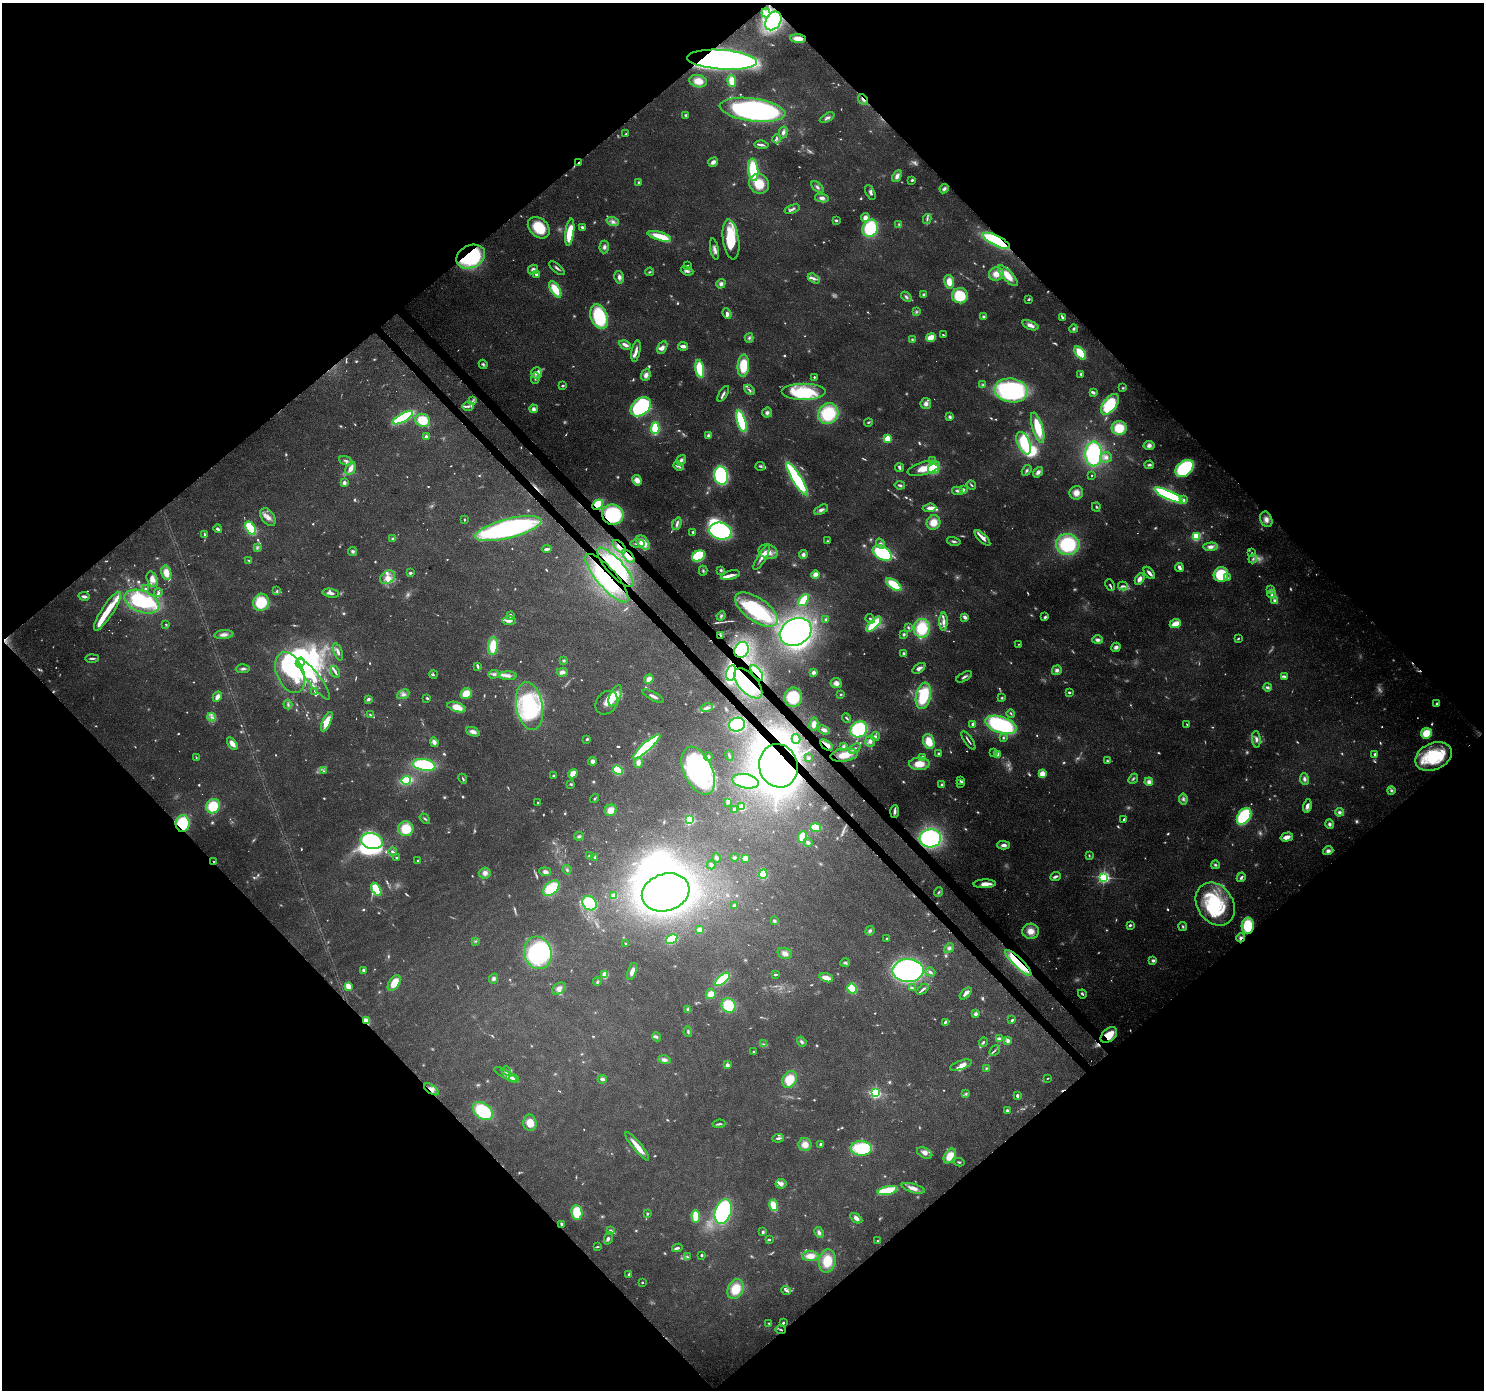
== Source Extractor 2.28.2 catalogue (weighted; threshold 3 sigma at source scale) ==
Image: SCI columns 91-6018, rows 229-5780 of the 6113 x 6069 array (HDU 1 of 3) = the unmasked area's bounding box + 8 px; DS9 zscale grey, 4 x 4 block average (1 PNG px = mean of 4 x 4 image px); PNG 1486 x 1392 px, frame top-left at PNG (2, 3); each listed source drawn as its Kron ellipse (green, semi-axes under 4 px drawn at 4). Shown black and unused: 51% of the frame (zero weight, under 3 of 4 exposures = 7% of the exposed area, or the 3 px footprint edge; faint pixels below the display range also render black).
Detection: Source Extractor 2.28.2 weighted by HDU 2 'WHT'. Background 0.13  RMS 0.0047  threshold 0.0213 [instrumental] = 3 sigma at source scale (4.5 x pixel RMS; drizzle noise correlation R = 1.50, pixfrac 1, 0.0396/0.0396 arcsec/px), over >= 5 px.
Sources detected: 1118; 188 too faint to see at this stretch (4 x 4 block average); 18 inside a brighter object's white glare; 9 cosmic-ray / hot-pixel residue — neither listed nor drawn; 23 coinciding with a brighter row at this scale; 105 inside a brighter listed object's ellipse — not listed separately; of the other 775, all 500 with FLUX_AUTO >= 3.41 (the completeness limit of this list) listed and drawn (275 fainter detections not listed), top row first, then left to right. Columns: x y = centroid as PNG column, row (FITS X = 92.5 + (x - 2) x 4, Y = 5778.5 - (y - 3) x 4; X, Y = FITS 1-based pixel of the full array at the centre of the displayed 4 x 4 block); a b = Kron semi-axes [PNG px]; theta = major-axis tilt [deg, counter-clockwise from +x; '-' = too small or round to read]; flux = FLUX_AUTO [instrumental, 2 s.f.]
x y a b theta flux
766 13 5 3 - 11
773 21 10 7 56 480
798 39 8 4 -4 30
722 60 35 10 -4 1800
698 81 9 6 -10 50
732 81 6 4 -82 34
863 100 6 2 -51 7.9
752 110 33 11 -8 890
685 115 3 3 - 4.3
827 118 8 3 28 11
783 132 6 4 77 10
626 134 3 2 - 4.9
777 139 4 3 - 5.5
762 145 7 2 -7 7.9
713 162 5 3 - 16
578 163 3 2 - 5
753 170 11 5 -84 150
897 176 6 4 63 15
912 180 3 2 - 6.7
639 182 4 2 - 3.9
759 184 10 9 - 75
817 187 7 3 -41 8.9
944 189 5 3 - 8.8
870 193 8 3 -63 8.4
822 198 7 4 -9 13
792 209 8 2 19 8
865 217 4 4 - 19
927 219 5 2 - 6.9
836 220 3 2 - 7.7
613 222 6 4 -20 12
899 224 4 3 - 4.8
582 227 3 2 - 9.6
539 228 12 9 -43 100
870 228 9 7 60 190
570 232 13 4 83 120
659 236 12 4 -17 77
731 240 20 8 -81 130
996 241 15 5 -27 380
604 247 6 4 85 11
714 249 11 4 -79 15
471 257 15 11 26 310
687 266 3 2 - 3.5
557 268 9 2 -40 8.2
533 270 5 4 - 14
687 271 6 3 -20 9.2
649 272 4 2 - 4.5
536 274 4 3 - 9.5
996 274 7 6 - 34
1008 276 13 5 -47 51
619 277 6 4 -77 13
814 279 6 3 -31 11
949 282 7 5 -81 37
721 284 5 4 - 11
555 289 9 4 -58 70
923 295 3 3 - 4
960 296 8 7 - 98
906 297 6 3 -41 7.5
1029 299 3 3 - 4.3
916 312 4 3 - 4.8
727 314 5 3 - 13
983 316 4 3 - 4.9
599 317 13 8 -70 200
1062 318 2 2 - 6.8
1030 325 9 4 -20 21
1074 329 4 3 - 6.1
943 335 4 2 - 4
931 337 5 3 - 46
749 338 5 3 - 7.1
912 339 3 3 - 3.6
625 345 6 3 -29 18
683 346 5 2 - 24
662 348 7 4 62 15
636 351 11 3 80 15
1080 353 7 4 -53 91
483 364 5 3 - 6.1
743 366 11 6 85 96
700 369 9 4 -81 110
536 373 5 5 - 17
1081 374 4 3 - 5.1
646 375 6 4 70 15
814 377 2 2 - 9.4
535 378 6 3 87 8.3
983 385 4 3 - 4.1
562 386 3 2 - 7.2
1123 388 3 3 - 3.8
749 390 6 2 -42 7.5
1011 390 16 12 -8 580
804 392 22 8 0 190
1093 392 4 2 - 10
723 394 9 2 58 7.5
472 401 3 2 - 4.2
926 404 5 5 - 15
1110 404 12 6 53 190
468 406 6 3 2 7.8
641 407 11 8 40 450
534 409 4 4 - 12
767 413 5 5 - 9.9
828 414 11 9 50 180
950 417 4 3 - 8.2
403 418 11 4 28 250
423 420 7 6 - 92
741 421 11 4 -73 200
868 422 4 3 - 4
655 428 6 3 87 140
1038 428 16 5 -73 94
1119 428 7 7 - 83
708 436 4 4 - 9.2
426 437 2 2 - 38
887 439 2 2 - 190
1024 443 12 6 -67 110
1149 445 5 4 - 15
1094 454 12 8 90 350
1106 457 6 5 - 14
681 460 5 4 - 10
932 460 3 3 - 3.8
346 461 7 3 -21 9.3
1149 465 4 3 - 6.7
678 466 5 2 - 6.5
760 466 5 3 - 5.8
351 468 7 4 63 20
899 468 4 2 - 9.5
923 468 16 6 16 54
1184 468 10 7 40 270
933 469 5 5 - 100
1027 470 6 3 55 7.2
1038 472 6 4 52 14
721 475 9 7 -82 300
1091 476 2 2 - 3.8
797 479 19 4 -58 390
637 480 5 4 - 25
344 483 2 2 - 48
900 485 5 2 - 7.1
971 485 5 2 - 4.6
963 489 2 2 - 6
957 491 5 3 - 7
1076 493 7 6 - 28
1169 495 15 4 -25 450
1183 500 2 2 - 19
597 505 5 4 - 99
1096 507 4 3 - 4.4
930 508 7 4 6 17
821 510 7 4 29 11
613 515 10 10 - 200
268 517 10 6 -55 23
464 519 2 2 - 4.1
1266 519 8 5 -69 20
933 522 7 6 - 47
677 524 6 3 69 11
251 528 7 4 -58 180
218 529 4 3 - 7.1
508 529 34 9 14 840
720 531 11 8 -13 350
693 532 3 2 - 4.4
204 535 3 2 - 4.7
1196 536 4 3 - 100
982 538 10 3 -46 22
393 539 4 4 - 5.8
827 541 3 2 - 3.6
954 541 7 3 -12 7.6
637 543 7 2 1 7.7
643 543 8 5 -49 44
880 544 5 4 - 10
1068 544 12 10 -9 230
619 547 8 2 -46 14
1210 547 7 4 5 15
257 548 4 3 - 5.9
547 549 5 2 - 14
353 551 4 4 - 7.8
768 552 10 7 -17 29
882 553 10 6 -31 380
1252 553 3 2 - 3.4
803 554 4 4 - 12
628 556 8 3 -51 20
698 556 7 5 31 210
762 557 14 4 59 21
1253 559 4 3 - 5.9
249 560 3 2 - 4
615 567 25 8 -48 200
1179 567 4 3 - 14
721 570 3 3 - 5.8
703 571 5 3 - 5.6
166 573 7 5 -76 35
410 573 3 2 - 5.7
1149 573 7 2 -49 15
815 574 4 4 - 22
730 575 10 3 15 22
1221 575 7 7 - 140
387 577 8 6 36 24
607 578 31 9 -49 220
1227 578 3 2 - 3.7
152 579 8 5 -69 22
1140 579 6 3 62 19
894 585 9 4 -36 110
1110 585 6 2 -64 6.1
1123 586 5 3 - 8.2
145 589 4 2 - 5.8
1271 590 4 2 - 4.2
277 591 3 2 - 5
158 592 4 3 - 6.1
331 593 8 3 -9 13
1272 594 4 3 - 7.5
84 596 6 2 -10 12
803 600 7 2 51 120
1275 601 4 2 - 14
142 602 18 10 -21 320
261 602 9 8 - 120
756 610 25 11 -35 230
107 611 23 6 57 72
510 616 3 2 - 11
721 616 5 3 - 5.4
965 617 3 2 - 16
1045 617 4 3 - 6.2
826 619 3 3 - 3.7
870 619 5 3 - 8
509 621 7 3 -1 14
943 622 9 4 89 16
166 624 2 2 - 4.2
874 624 9 4 47 140
1175 624 6 3 23 45
908 627 4 3 - 4.7
922 628 9 8 - 130
796 632 16 13 28 750
904 634 3 3 - 6.1
224 635 9 4 7 18
721 635 3 2 - 4.7
1238 638 3 2 - 4
1098 640 5 4 - 11
1018 644 2 2 - 4.8
493 646 9 5 84 77
1116 647 5 3 - 12
742 650 8 6 58 320
338 652 9 3 -70 12
904 654 3 2 - 7.8
92 658 7 2 1 7.6
563 660 4 3 - 4.5
300 663 5 4 - 640
478 666 4 2 - 9.5
919 668 7 4 35 13
243 669 7 3 3 8.2
1057 670 5 4 - 11
335 672 6 2 -60 8.3
562 672 5 4 - 16
813 672 4 3 - 11
290 673 21 13 -67 110
731 673 8 5 78 300
757 673 9 4 -55 22
494 674 5 3 - 8.7
433 675 4 3 - 4.5
508 676 9 4 -1 16
1284 676 4 2 - 6.9
964 677 8 2 28 8.8
314 679 25 6 -52 50
649 679 5 4 - 25
748 683 18 9 -48 210
836 683 6 5 - 20
1267 687 4 3 - 7.7
315 691 4 2 - 4.9
1069 692 3 2 - 6.7
403 694 6 4 26 12
466 694 6 5 - 50
841 694 3 2 - 3.7
615 696 11 5 66 33
653 696 12 3 -27 13
923 696 13 7 79 170
217 697 5 3 - 22
793 697 9 9 - 89
427 698 3 2 - 4.9
1002 698 3 3 - 4
368 699 4 3 - 7.4
607 703 13 10 53 32
1437 704 4 4 - 7.4
288 705 5 3 - 5.5
529 706 24 13 -80 310
456 707 9 4 -18 45
707 708 6 4 13 12
1011 713 4 2 - 3.8
370 715 4 3 - 3.8
212 717 4 3 - 8.2
846 718 5 2 - 4.2
327 722 10 3 65 57
814 724 6 4 79 23
973 724 2 2 - 41
737 725 8 6 18 250
1001 725 16 8 -18 410
1187 725 3 2 - 3.4
859 729 8 7 - 260
824 730 6 4 -23 11
473 732 7 4 -20 19
1426 733 5 5 - 72
875 736 4 4 - 7.5
1003 738 2 2 - 4
587 739 3 2 - 6.5
796 739 5 4 - 9.6
1256 739 8 4 -85 13
968 740 11 2 -55 8.4
870 741 5 5 - 13
434 742 5 3 - 16
929 742 8 5 -71 67
232 743 7 4 -55 24
826 745 7 2 -38 22
844 746 4 3 - 6.1
646 747 18 3 42 420
855 748 7 2 37 6.9
994 753 4 2 - 3.8
938 754 4 3 - 4.6
1375 754 3 2 - 5.8
729 755 5 2 - 3.9
844 755 13 6 8 49
997 755 2 2 - 36
196 757 3 2 - 3.4
708 757 4 3 - 7
922 757 4 3 - 6.8
1433 757 19 13 25 200
809 758 3 2 - 4.3
592 761 4 4 - 13
1107 761 3 2 - 4.3
638 763 5 4 - 16
919 764 10 6 0 50
424 765 11 5 -10 250
778 766 22 19 -75 1400
618 770 5 4 - 120
324 771 3 3 - 3.8
698 771 25 14 -65 470
573 774 5 4 - 32
1042 774 4 3 - 38
554 776 4 3 - 5
463 779 5 2 - 4.1
1133 779 6 2 49 5.1
1304 779 6 4 -80 10
406 780 5 3 - 150
960 780 4 2 - 8.5
746 781 13 7 -11 200
1149 782 4 4 - 15
960 783 4 3 - 5
571 784 4 2 - 3.6
942 785 3 3 - 6.1
1391 790 4 4 - 6.5
594 799 4 2 - 3.6
1183 799 5 4 - 8.7
728 802 3 3 - 7.4
538 803 2 2 - 4.7
213 806 7 6 - 100
1307 806 7 4 77 18
742 807 4 3 - 47
611 810 6 5 - 38
735 810 3 3 - 24
895 811 6 3 87 10
1339 812 4 4 - 11
1244 816 9 6 56 250
425 819 6 2 -41 4.7
1124 819 3 2 - 4.6
689 820 2 2 - 500
183 823 8 7 - 160
1329 824 5 4 - 7.6
815 827 5 4 - 51
406 829 7 7 - 83
579 836 5 3 - 6.7
802 837 6 4 82 67
1287 837 6 3 16 25
930 838 11 9 4 430
372 841 11 8 -12 380
808 842 4 4 - 8.1
1004 845 6 4 -2 14
1328 851 5 4 - 13
393 852 4 2 - 8.7
1089 855 4 2 - 3.6
589 856 2 2 - 16
595 857 4 3 - 4
734 857 4 3 - 5.6
396 858 3 2 - 3.8
716 858 5 3 - 8.7
745 858 4 3 - 34
418 861 2 2 - 3.4
214 862 3 2 - 3.8
711 865 4 3 - 6.8
1215 865 4 3 - 6.2
567 870 5 2 - 4.3
545 872 6 4 -8 9.4
485 873 5 5 - 17
763 874 5 3 - 100
1055 877 5 2 - 10
1104 877 2 2 - 770
1241 877 5 3 - 7.7
985 884 11 3 3 31
551 888 9 6 40 110
376 889 7 4 -59 100
666 892 24 18 18 1300
939 892 5 2 - 4.8
614 896 4 3 - 14
590 903 8 6 -45 160
1215 904 23 18 -56 230
734 905 3 3 - 6.4
774 921 4 3 - 5.3
1130 925 3 2 - 5.5
1248 926 8 6 86 130
1183 927 4 2 - 4.9
700 930 3 3 - 43
870 931 5 4 - 7.4
1031 931 8 7 - 36
887 938 3 2 - 4.5
1241 938 4 3 - 9.1
672 939 6 3 33 140
476 941 3 2 - 3.7
626 944 2 2 - 5.1
949 948 5 3 - 8.1
538 953 16 13 -74 480
785 953 7 5 -17 17
1153 960 3 3 - 8.7
845 963 5 3 - 6.4
1018 963 18 4 -44 190
363 970 3 3 - 7.7
908 970 15 11 1 770
632 971 9 4 72 20
930 972 5 3 - 7.7
605 975 3 3 - 56
775 975 3 2 - 6.6
826 978 7 3 -17 30
494 979 5 4 - 8.9
722 979 9 4 38 150
597 982 4 3 - 5.5
394 983 9 5 56 55
348 986 3 2 - 84
559 988 7 5 35 16
912 988 4 2 - 4.7
852 989 5 4 - 90
923 989 7 2 39 8.9
966 993 7 3 45 19
711 994 5 5 - 29
1082 994 5 2 - 6
729 1005 7 7 - 120
688 1009 4 3 - 7.5
976 1014 2 2 - 39
1012 1020 3 2 - 9.3
366 1021 4 2 - 52
945 1022 3 2 - 7.1
688 1032 5 3 - 5.7
1109 1035 9 6 41 68
656 1037 5 3 - 6.2
999 1038 4 3 - 5.9
1008 1041 4 3 - 12
802 1042 5 3 - 7.3
983 1042 5 3 - 5.5
763 1044 3 2 - 3.5
754 1051 2 2 - 3.6
994 1051 6 2 46 6.4
664 1060 6 4 -15 13
727 1065 4 4 - 10
961 1065 11 4 19 19
986 1068 3 3 - 3.7
506 1071 5 2 - 13
506 1075 13 2 -30 21
514 1078 5 3 - 22
1048 1078 2 2 - 3.5
602 1079 4 2 - 13
789 1079 9 6 62 78
431 1089 8 4 -36 18
875 1093 2 2 - 590
966 1094 4 3 - 5.1
1017 1096 2 2 - 11
1007 1110 2 2 - 18
483 1111 11 7 -37 200
530 1123 8 6 -81 43
719 1124 6 2 8 7.8
778 1138 6 2 8 9.6
821 1144 4 3 - 6.3
805 1145 6 6 - 31
637 1146 18 3 -51 46
861 1148 11 7 -3 170
925 1153 8 5 -28 18
950 1156 8 5 56 52
959 1162 5 2 - 4.4
781 1184 5 4 - 13
913 1188 12 4 -16 21
887 1191 10 3 12 210
773 1205 5 4 - 49
577 1212 7 5 -83 120
723 1212 12 8 72 380
647 1214 3 3 - 4.3
696 1216 6 3 -86 77
856 1218 7 4 -34 14
561 1224 4 3 - 5.2
611 1231 3 2 - 11
763 1232 3 3 - 5.9
819 1232 5 4 - 9.9
608 1238 6 3 70 7.3
769 1240 3 2 - 4.2
877 1241 2 2 - 5.1
597 1247 3 2 - 4.3
677 1248 5 2 - 9.3
702 1255 3 2 - 4.3
810 1256 8 5 1 35
687 1257 4 3 - 4.8
827 1261 11 8 78 86
629 1275 4 3 - 8
642 1282 2 2 - 6.9
736 1289 10 7 67 78
786 1290 5 3 - 6.5
769 1323 4 2 - 4
783 1323 3 2 - 5.2
781 1330 5 2 - 5
Overlapping masked pixels (flux is a lower limit): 31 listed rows (the first 20) at x y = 773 21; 798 39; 722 60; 863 100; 578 163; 996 241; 471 257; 597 505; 613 515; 508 529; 619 547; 628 556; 615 567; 607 578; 721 635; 742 650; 731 673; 757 673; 748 683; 826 745